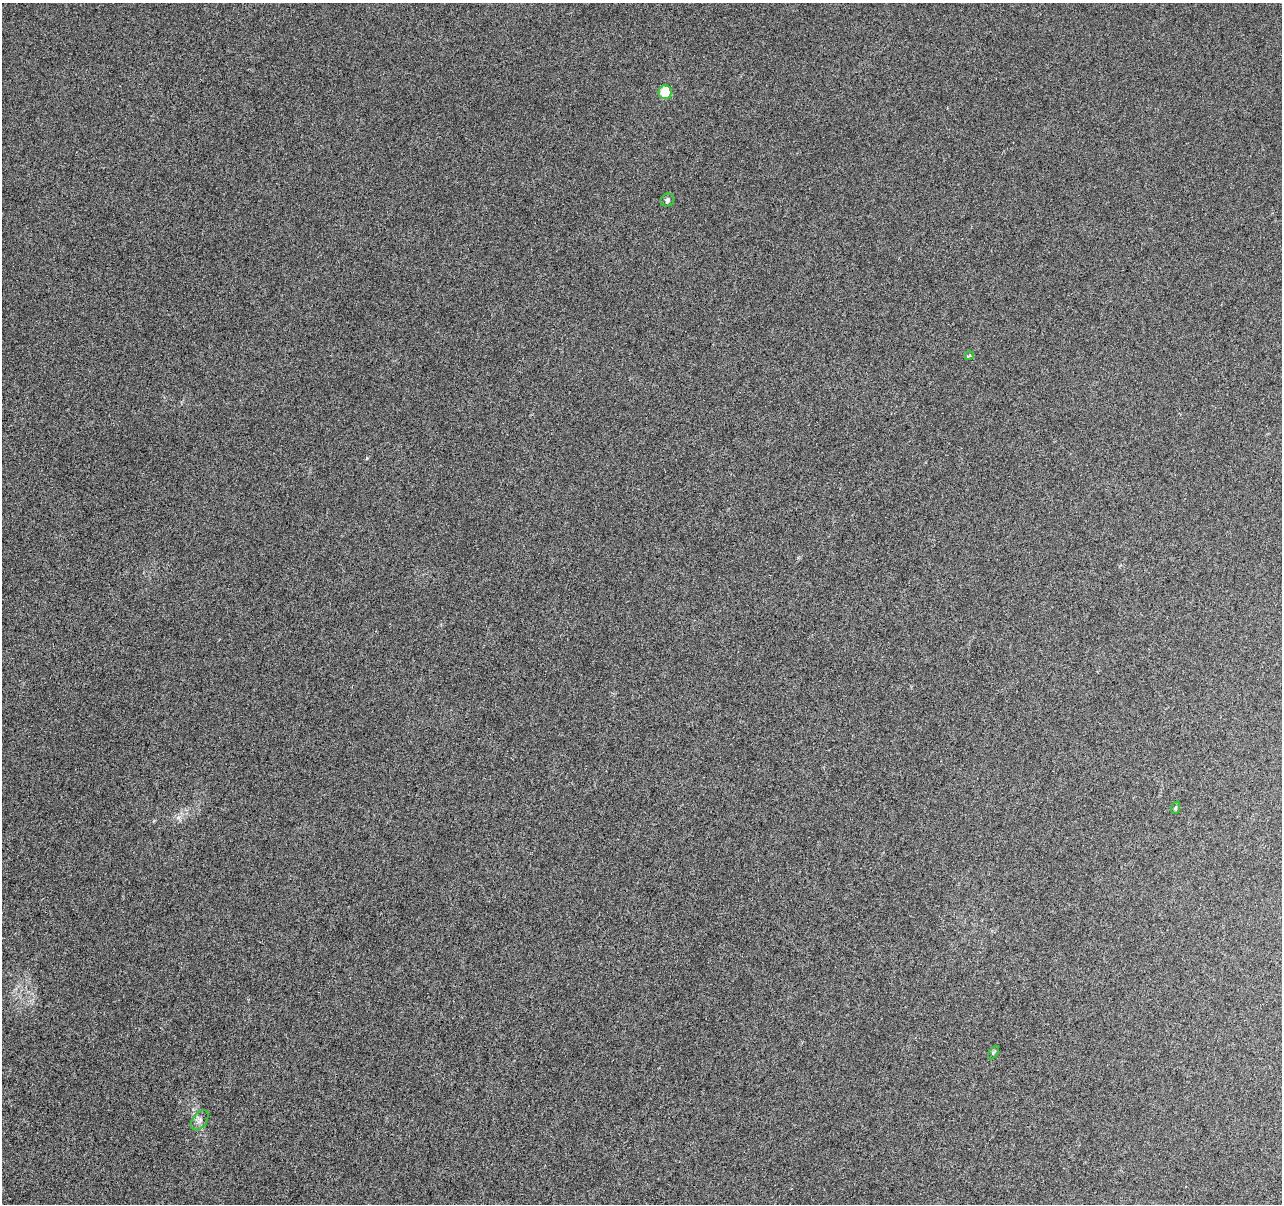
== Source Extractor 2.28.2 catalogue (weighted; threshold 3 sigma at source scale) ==
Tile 7 of 4 x 4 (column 3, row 2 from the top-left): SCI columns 2572-3851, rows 2689-3890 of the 5139 x 5321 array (HDU 1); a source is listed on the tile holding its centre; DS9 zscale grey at full resolution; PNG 1284 x 1206 px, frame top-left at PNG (2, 3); each listed source drawn as its Kron ellipse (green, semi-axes under 4 px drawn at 4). Nothing masked; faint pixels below the display range render black.
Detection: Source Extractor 2.28.2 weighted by HDU 2 'WHT'; one run over the whole footprint, this tile lists its part. Background 0.00117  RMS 0.0022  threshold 0.00885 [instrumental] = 3 sigma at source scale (4.09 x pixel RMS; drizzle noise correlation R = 1.36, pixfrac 0.8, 0.0396/0.0396 arcsec/px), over >= 5 px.
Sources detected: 6; all 6 listed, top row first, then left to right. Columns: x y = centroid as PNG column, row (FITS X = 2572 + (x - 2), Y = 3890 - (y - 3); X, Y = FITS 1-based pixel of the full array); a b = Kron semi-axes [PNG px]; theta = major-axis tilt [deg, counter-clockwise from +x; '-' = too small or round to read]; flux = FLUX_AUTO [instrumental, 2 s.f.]
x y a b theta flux
665 92 7 6 - 4.6
667 200 7 6 - 0.44
969 356 5 3 - 0.19
1175 808 6 4 72 0.26
993 1053 7 4 58 0.28
200 1120 11 7 55 0.84